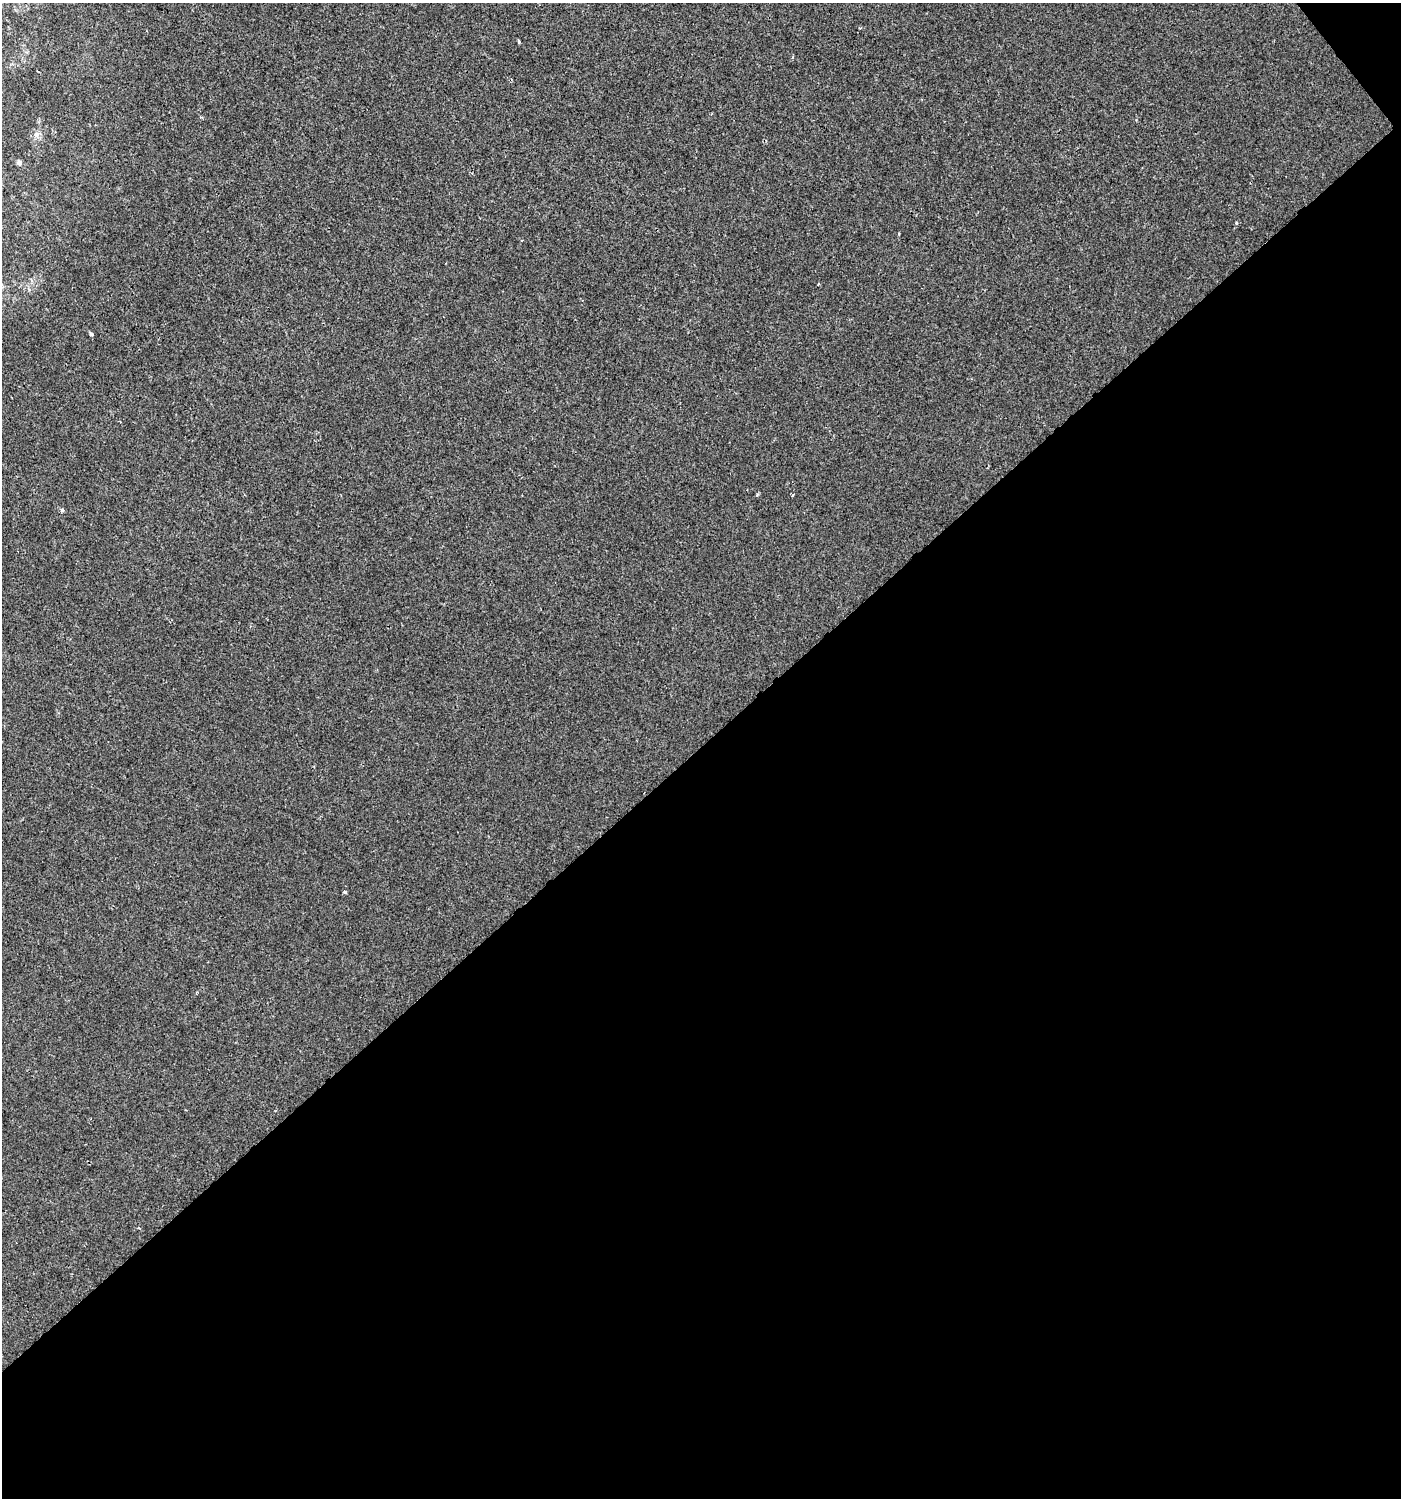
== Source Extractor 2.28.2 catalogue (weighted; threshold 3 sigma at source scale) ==
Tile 4 of 2 x 2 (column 2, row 2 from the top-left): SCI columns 1497-2895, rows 1-1496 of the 2973 x 2992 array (HDU 1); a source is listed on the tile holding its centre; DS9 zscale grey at full resolution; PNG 1403 x 1500 px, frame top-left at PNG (2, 3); no overlay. Shown black and unused: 51% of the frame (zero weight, under 2 of 3 exposures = <1% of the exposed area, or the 3 px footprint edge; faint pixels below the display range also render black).
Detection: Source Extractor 2.28.2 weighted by HDU 2 'WHT'; one run over the whole footprint, this tile lists its part. Background -6.51e-05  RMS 0.0041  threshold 0.0183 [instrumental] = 3 sigma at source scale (4.5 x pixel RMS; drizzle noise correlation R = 1.50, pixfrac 1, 0.0396/0.0396 arcsec/px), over >= 5 px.
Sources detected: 9; all 9 listed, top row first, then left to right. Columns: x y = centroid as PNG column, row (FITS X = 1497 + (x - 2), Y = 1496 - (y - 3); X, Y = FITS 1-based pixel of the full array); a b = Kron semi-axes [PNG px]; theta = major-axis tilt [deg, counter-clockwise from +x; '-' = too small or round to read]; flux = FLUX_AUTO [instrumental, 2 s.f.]
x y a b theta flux
519 41 3 3 - 2
37 135 6 6 - 1.2
19 163 7 6 - 0.96
1236 222 4 4 - 0.42
899 234 3 2 - 0.44
91 334 5 3 - 0.95
792 495 4 3 - 0.57
62 510 5 4 - 0.78
345 892 3 3 - 0.66